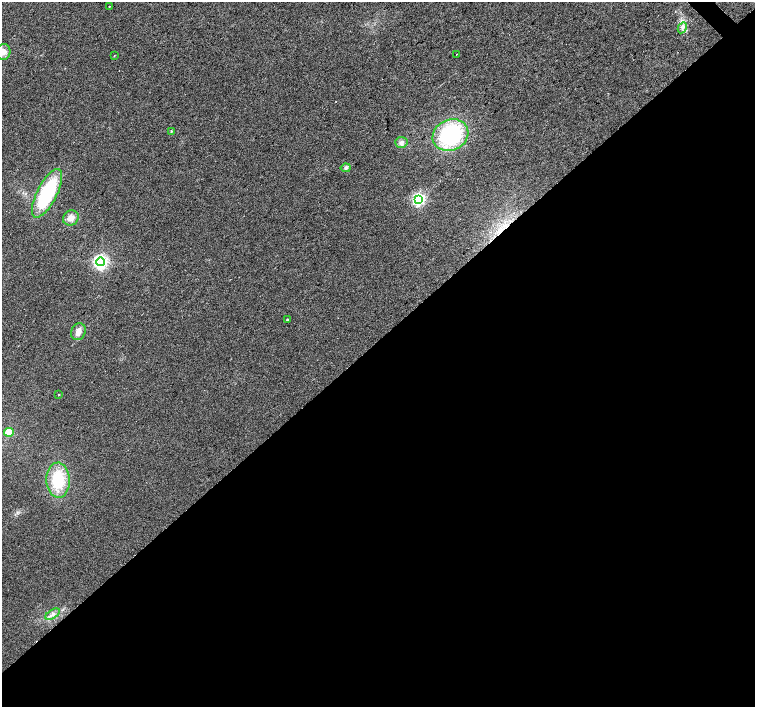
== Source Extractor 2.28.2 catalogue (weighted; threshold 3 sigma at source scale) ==
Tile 15 of 4 x 4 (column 3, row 4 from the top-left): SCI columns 3016-4520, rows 219-1627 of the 6026 x 6007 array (HDU 1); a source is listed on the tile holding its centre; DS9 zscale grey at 2 x 2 block average (1 PNG px = mean of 2 x 2 image px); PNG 757 x 709 px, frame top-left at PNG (2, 2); each listed source drawn as its Kron ellipse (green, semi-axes under 4 px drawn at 4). Shown black and unused: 52% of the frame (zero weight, under 2 of 3 exposures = <1% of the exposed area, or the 3 px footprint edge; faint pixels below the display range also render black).
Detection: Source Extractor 2.28.2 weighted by HDU 2 'WHT'; one run over the whole footprint, this tile lists its part. Background 0.0157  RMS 0.0077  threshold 0.0345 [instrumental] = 3 sigma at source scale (4.5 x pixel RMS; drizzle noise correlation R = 1.50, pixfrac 1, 0.0396/0.0396 arcsec/px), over >= 5 px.
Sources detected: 20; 1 cosmic-ray / hot-pixel residue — neither listed nor drawn; the other 19 listed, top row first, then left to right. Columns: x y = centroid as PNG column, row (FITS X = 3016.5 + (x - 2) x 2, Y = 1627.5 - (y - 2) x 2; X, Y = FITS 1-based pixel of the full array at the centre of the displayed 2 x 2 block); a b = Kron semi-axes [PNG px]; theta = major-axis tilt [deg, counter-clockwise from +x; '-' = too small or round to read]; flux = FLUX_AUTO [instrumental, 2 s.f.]
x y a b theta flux
109 6 2 2 - 2.2
682 28 6 4 62 5.4
3 52 8 7 - 9.9
456 54 2 2 - 1.8
114 56 3 2 - 0.76
171 131 3 3 - 1.4
450 135 18 15 24 160
401 142 6 5 - 5.4
346 168 5 4 - 3.2
47 193 27 10 63 140
418 199 4 4 - 350
71 218 8 7 - 11
101 262 4 4 - 530
287 320 3 2 - 2.2
78 332 9 7 66 9.7
59 395 2 2 - 0.98
9 432 5 4 - 25
58 480 17 12 -88 67
53 614 8 3 32 4.9
Isophote crosses this tile's border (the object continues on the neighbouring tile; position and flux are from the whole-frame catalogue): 1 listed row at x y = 3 52
Diffuse or blended objects may show on this block-average render without a row.